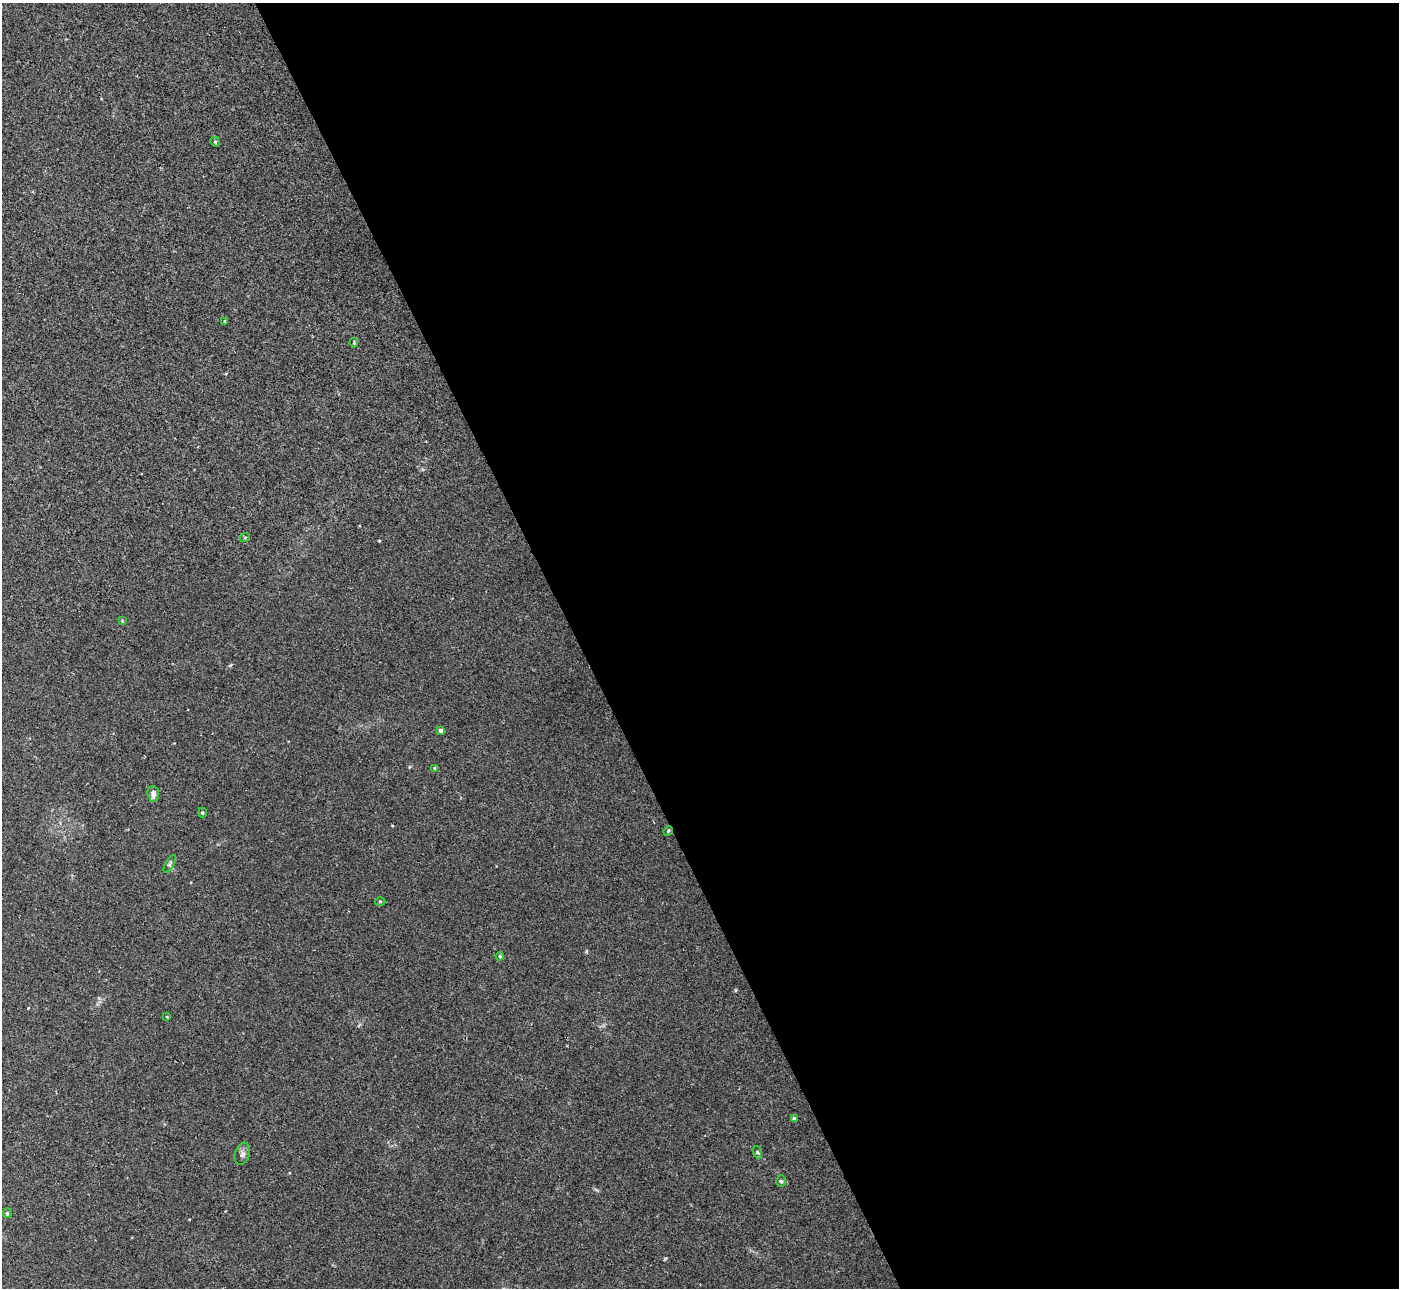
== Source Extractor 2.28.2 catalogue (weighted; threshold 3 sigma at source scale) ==
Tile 8 of 4 x 4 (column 4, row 2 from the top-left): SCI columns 4232-5628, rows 2756-4041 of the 5657 x 5637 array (HDU 1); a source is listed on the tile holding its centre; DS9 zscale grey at full resolution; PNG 1401 x 1290 px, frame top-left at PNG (2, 3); each listed source drawn as its Kron ellipse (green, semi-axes under 4 px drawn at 4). Shown black and unused: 59% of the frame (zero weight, under 2 of 3 exposures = <1% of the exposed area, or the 3 px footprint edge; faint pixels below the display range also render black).
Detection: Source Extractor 2.28.2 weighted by HDU 2 'WHT'; one run over the whole footprint, this tile lists its part. Background 0.0422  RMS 0.0074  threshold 0.0332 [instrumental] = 3 sigma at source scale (4.5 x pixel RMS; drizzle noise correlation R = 1.50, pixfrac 1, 0.05/0.05 arcsec/px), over >= 5 px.
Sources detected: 19; all 19 listed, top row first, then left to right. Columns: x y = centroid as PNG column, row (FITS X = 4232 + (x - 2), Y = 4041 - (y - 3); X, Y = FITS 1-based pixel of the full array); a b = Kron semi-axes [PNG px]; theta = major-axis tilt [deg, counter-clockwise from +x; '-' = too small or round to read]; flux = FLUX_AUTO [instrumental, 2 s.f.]
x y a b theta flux
215 142 5 4 - 0.9
225 321 4 4 - 1.2
354 343 4 3 - 0.64
245 537 5 3 - 0.65
122 621 4 3 - 0.65
441 730 4 4 - 2.9
435 768 4 3 - 1.2
153 794 8 6 -85 4.1
202 812 5 4 - 0.89
668 831 5 4 - 0.73
170 864 10 4 61 1.2
380 901 5 3 - 0.7
500 956 4 4 - 1.1
167 1017 4 3 - 0.65
794 1119 4 3 - 5.6
757 1152 6 4 -71 1.1
242 1154 11 7 71 2.7
781 1181 6 5 - 1.1
7 1213 5 4 - 1.1
Overlapping masked pixels (flux is a lower limit): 1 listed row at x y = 668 831